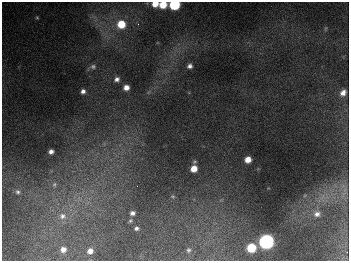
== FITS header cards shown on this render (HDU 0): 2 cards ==
NAXIS1  =                  347
NAXIS2  =                  259

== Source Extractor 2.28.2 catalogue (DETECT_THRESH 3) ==
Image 347 x 259 px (HDU 0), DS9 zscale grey, 1 PNG px = 1 image px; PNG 351 x 263 px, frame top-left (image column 1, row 259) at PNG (2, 2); no overlay
Background 672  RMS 50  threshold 150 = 3 sigma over >= 5 px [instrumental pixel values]
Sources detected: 30; all 30 listed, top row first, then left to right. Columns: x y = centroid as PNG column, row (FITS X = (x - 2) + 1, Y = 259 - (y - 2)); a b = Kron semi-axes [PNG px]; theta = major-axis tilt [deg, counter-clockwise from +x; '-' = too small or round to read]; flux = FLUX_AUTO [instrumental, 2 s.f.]
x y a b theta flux
155 4 6 5 - 3.7e+04
163 5 6 5 - 6.0e+04
174 5 7 6 - 2.4e+05
37 18 5 4 - 4.2e+03
121 24 8 7 - 8.1e+04
138 24 3 2 - 3.1e+03
326 28 8 3 71 4.6e+03
93 66 8 7 - 8.9e+03
190 66 5 5 - 1.2e+04
117 79 6 6 - 1.3e+04
126 87 5 5 - 2.2e+04
83 91 4 4 - 1.2e+04
343 93 7 6 - 2.1e+04
51 152 5 4 - 1.5e+04
248 160 6 5 - 3.5e+04
194 169 6 6 - 4.0e+04
54 185 8 6 59 1.2e+04
345 190 12 5 -90 1.8e+04
18 192 8 6 -38 1.1e+04
173 196 6 4 -20 4.7e+03
132 213 6 5 - 1.3e+04
317 214 9 7 6 1.8e+04
62 216 11 9 3 2.8e+04
130 221 6 5 - 5.8e+03
136 228 4 4 - 8.6e+03
266 241 7 7 - 1.1e+06
251 248 6 6 - 1.2e+05
63 249 5 5 - 1.8e+04
188 250 5 5 - 6.1e+03
90 251 5 5 - 1.9e+04
At the frame edge (FLAGS 8, measured only in part): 3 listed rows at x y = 155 4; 163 5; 174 5